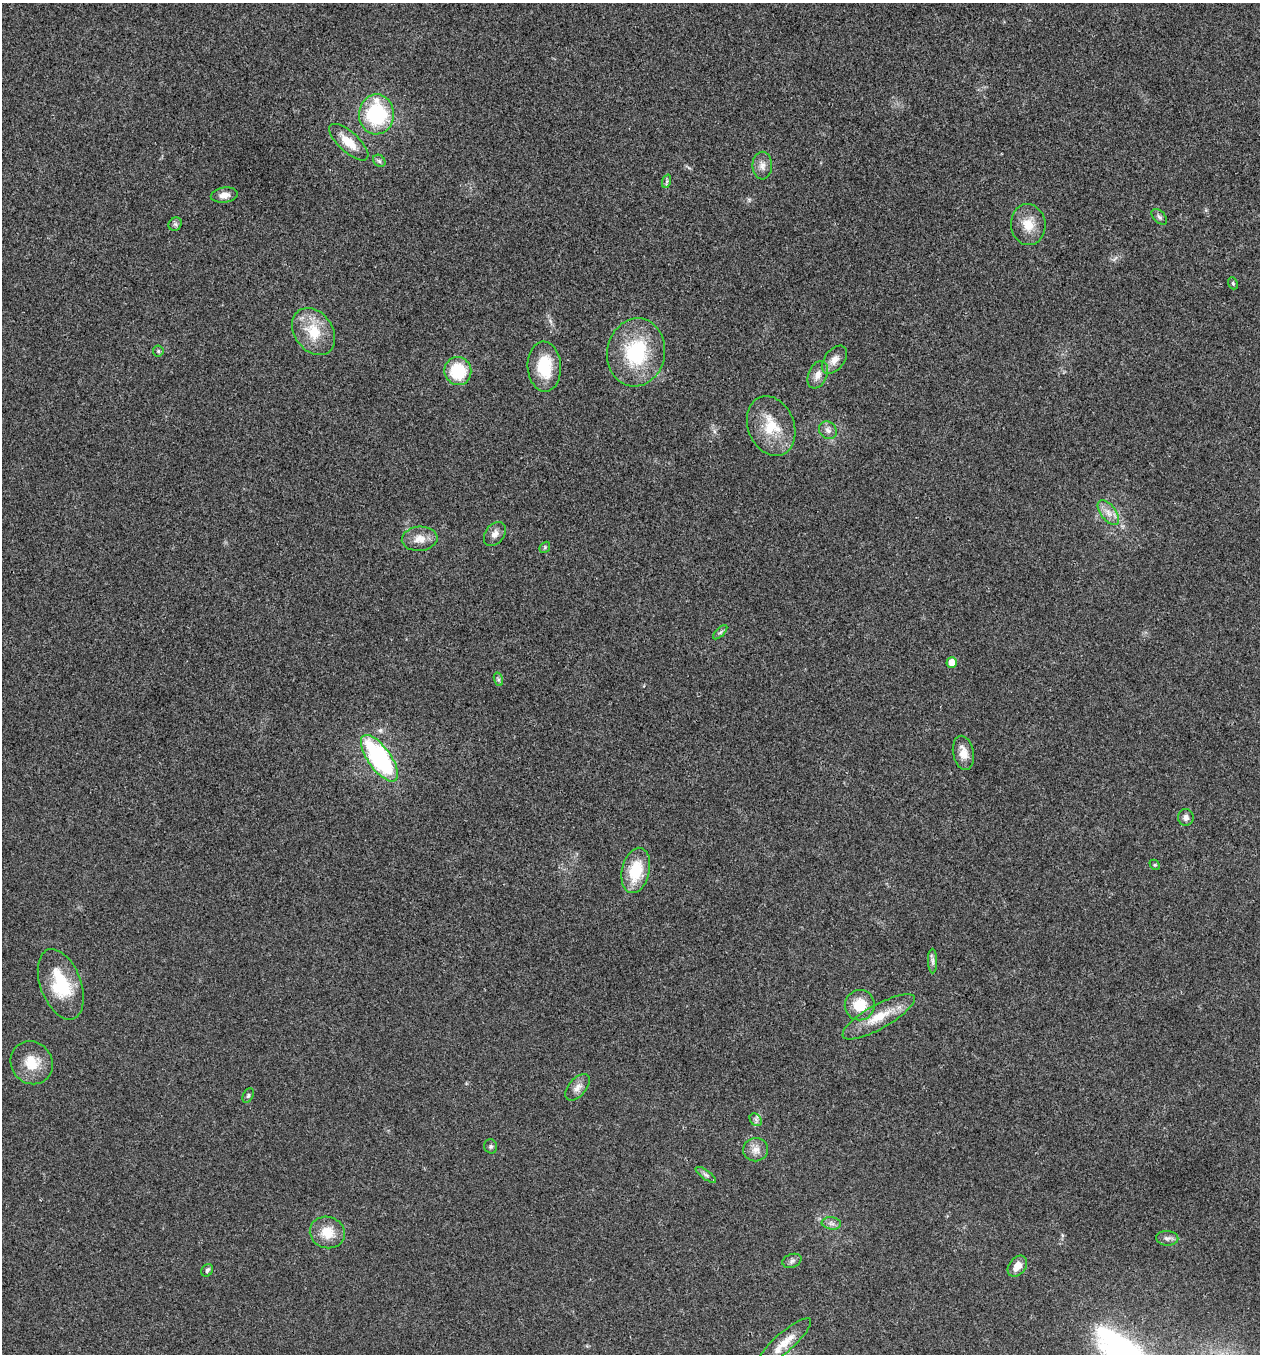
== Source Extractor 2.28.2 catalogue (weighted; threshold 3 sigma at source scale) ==
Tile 6 of 4 x 4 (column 2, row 2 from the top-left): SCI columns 1393-2650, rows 2712-4063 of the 5433 x 5419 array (HDU 1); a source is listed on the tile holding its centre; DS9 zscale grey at full resolution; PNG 1262 x 1356 px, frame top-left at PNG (2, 3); each listed source drawn as its Kron ellipse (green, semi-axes under 4 px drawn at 4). Shown black and unused: <1% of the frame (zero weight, under 3 of 4 exposures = <1% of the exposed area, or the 3 px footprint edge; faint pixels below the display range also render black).
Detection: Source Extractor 2.28.2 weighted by HDU 2 'WHT'; one run over the whole footprint, this tile lists its part. Background 0.0239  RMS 0.0041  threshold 0.0183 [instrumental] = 3 sigma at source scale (4.5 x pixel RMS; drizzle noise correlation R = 1.50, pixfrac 1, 0.05/0.05 arcsec/px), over >= 5 px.
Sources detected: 49; all 49 listed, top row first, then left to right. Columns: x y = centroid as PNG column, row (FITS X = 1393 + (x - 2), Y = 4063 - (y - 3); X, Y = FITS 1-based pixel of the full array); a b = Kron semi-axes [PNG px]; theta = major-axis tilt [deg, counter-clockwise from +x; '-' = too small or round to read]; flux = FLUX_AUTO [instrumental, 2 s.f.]
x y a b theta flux
376 114 20 17 89 34
349 142 25 10 -42 7.3
379 161 7 5 -45 0.85
762 166 14 9 88 2.9
667 181 7 4 71 0.74
224 195 13 7 8 3
1159 217 9 5 -45 1.2
175 224 7 6 - 0.92
1028 224 20 17 -85 7.4
1233 283 6 4 -69 0.62
314 332 25 19 -54 13
158 351 5 5 - 0.68
636 352 34 29 79 31
834 360 16 10 52 3.5
544 367 25 17 -86 15
458 371 14 13 - 18
818 375 14 9 67 3.5
771 426 31 23 -69 15
828 430 10 8 -45 2
1108 513 14 7 -52 3.4
495 534 13 9 53 2.5
420 539 18 12 5 4.7
545 547 6 4 49 0.59
720 632 9 3 45 0.77
952 662 5 5 - 4.2
498 679 7 4 -72 0.83
963 753 17 10 -79 4.6
379 758 27 11 -54 59
1186 817 8 8 - 1.7
1155 865 6 4 -43 0.54
636 870 23 14 77 15
933 961 12 4 -90 1.4
61 984 37 20 -69 20
860 1005 15 15 - 9.9
879 1017 41 12 29 11
32 1063 22 20 -51 9.4
577 1087 16 8 49 2.9
248 1095 8 5 63 0.74
756 1120 7 5 -47 1.1
491 1146 7 6 - 0.91
756 1150 12 11 - 3.4
706 1175 12 4 -36 1.2
831 1223 10 6 -7 1.6
327 1232 18 15 -17 8.1
1167 1238 11 7 -3 1.8
792 1261 10 6 19 1.4
1017 1266 12 8 50 4.1
207 1270 7 5 55 0.93
785 1342 34 9 41 6.6